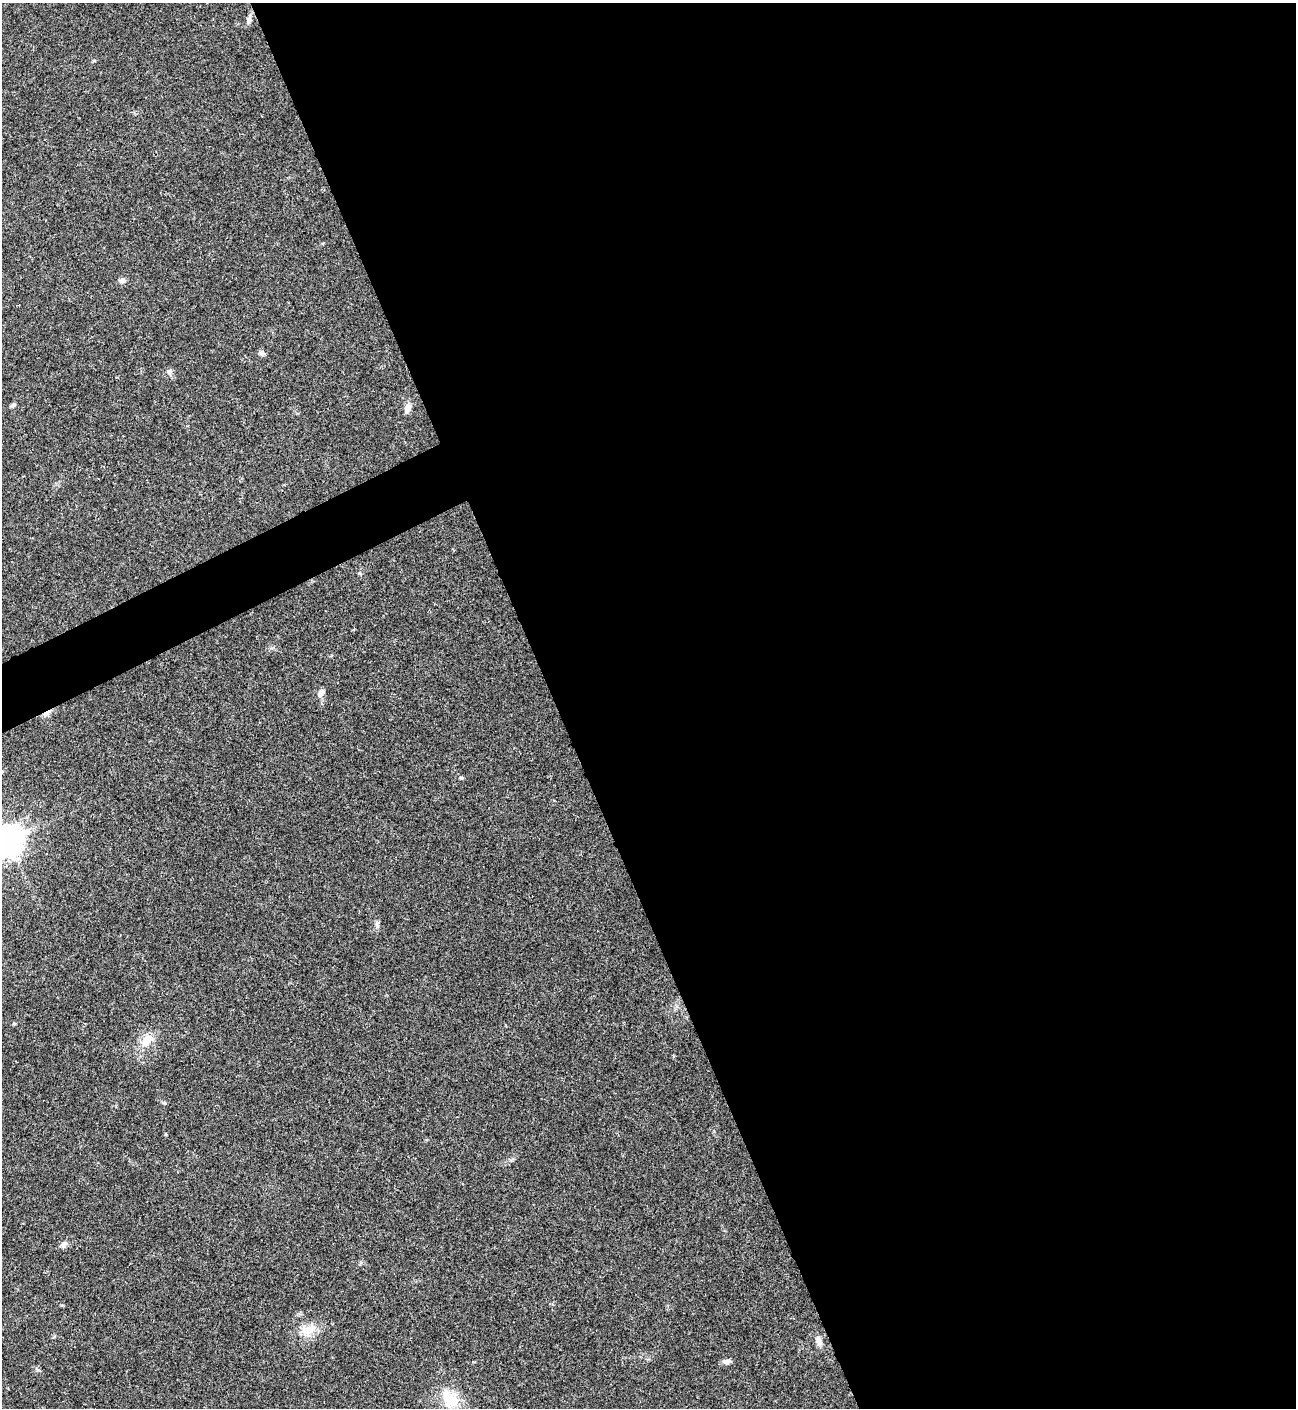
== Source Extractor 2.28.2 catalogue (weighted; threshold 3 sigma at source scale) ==
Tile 8 of 4 x 4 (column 4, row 2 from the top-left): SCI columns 4168-5461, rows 2813-4218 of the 5617 x 5629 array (HDU 1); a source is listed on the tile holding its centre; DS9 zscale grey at full resolution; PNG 1298 x 1410 px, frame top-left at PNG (2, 3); no overlay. Shown black and unused: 59% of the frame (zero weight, under 3 of 4 exposures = <1% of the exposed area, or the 3 px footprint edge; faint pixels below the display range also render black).
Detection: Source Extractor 2.28.2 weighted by HDU 2 'WHT'; one run over the whole footprint, this tile lists its part. Background 0.0203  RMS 0.004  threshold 0.0181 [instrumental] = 3 sigma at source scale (4.5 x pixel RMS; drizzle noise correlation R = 1.50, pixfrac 1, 0.05/0.05 arcsec/px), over >= 5 px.
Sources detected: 17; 1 cosmic-ray / hot-pixel residue — not listed; the other 16 listed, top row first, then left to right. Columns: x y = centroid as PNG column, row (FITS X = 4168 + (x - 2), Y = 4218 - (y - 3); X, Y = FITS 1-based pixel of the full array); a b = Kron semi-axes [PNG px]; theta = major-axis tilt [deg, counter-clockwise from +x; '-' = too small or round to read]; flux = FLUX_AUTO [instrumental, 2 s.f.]
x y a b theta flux
249 20 8 7 - 1.2
122 280 9 6 6 1.2
262 353 8 4 1 0.85
169 372 7 7 - 1.2
13 405 7 4 44 0.67
407 408 13 7 77 2.4
321 693 12 7 57 1.6
7 842 20 10 16 480
377 924 9 3 -85 0.88
14 1023 5 3 - 0.36
147 1041 17 11 47 5
64 1244 9 7 34 1.5
309 1329 23 12 28 6.1
818 1339 12 7 -74 2
727 1362 9 6 -18 1.2
450 1399 25 19 -49 11
Isophote crosses this tile's border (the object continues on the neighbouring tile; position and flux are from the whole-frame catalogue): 1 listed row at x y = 7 842
Unlisted compact peaks at least as high as the median listed source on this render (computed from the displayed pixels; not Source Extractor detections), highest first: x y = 461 778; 165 1103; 359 573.